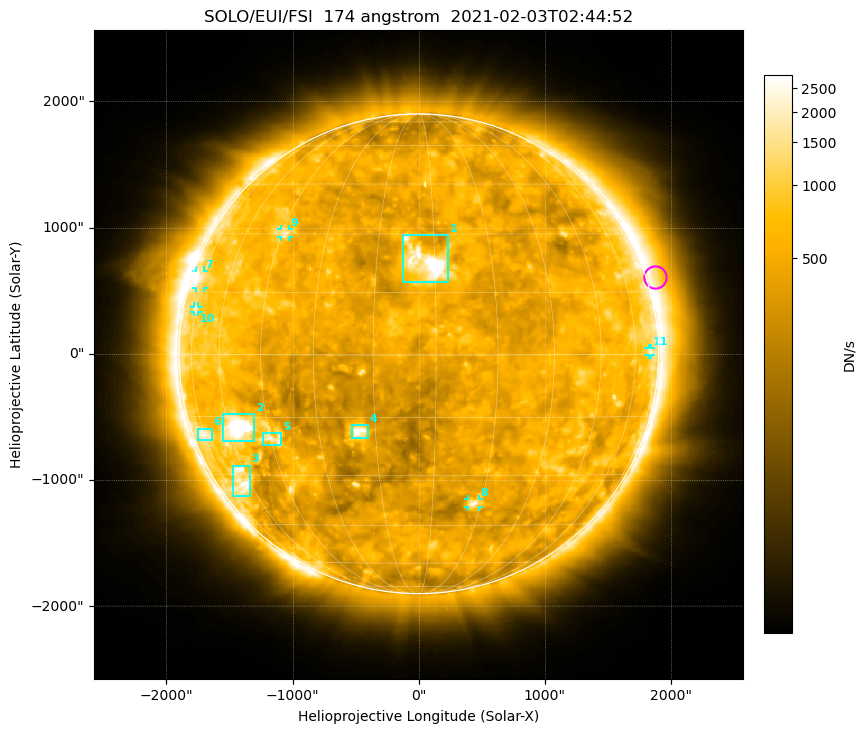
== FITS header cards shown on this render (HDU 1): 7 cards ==
TELESCOP= 'SOLO/EUI/FSI'       / telescope/Sensor name
WAVELNTH=                  174 / [Angstrom] characteristic wavelength observatio
WAVEUNIT= 'Angstrom'           / Wavelength unit
DATE-OBS= '2021-02-03T02:44:52.285' / [UTC] deprecated, same as DATE-BEG.
CTYPE1  = 'HPLN-TAN'           / helioprojective longitude (Solar X)
CTYPE2  = 'HPLT-TAN'           / helioprojective latitude (Solar Y)
BUNIT   = 'DN/s    '           / units of physical value, after BSCALE, BZERO

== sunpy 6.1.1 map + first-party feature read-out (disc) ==
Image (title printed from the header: SOLO/EUI/FSI  174 angstrom  2021-02-03T02:44:52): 579 x 579 px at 8.88 arcsec/px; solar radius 1901 arcsec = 214 px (full disc in frame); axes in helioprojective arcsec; data unit DN/s (BUNIT, on the colour bar)
Field: cropped to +-1.35 R_sun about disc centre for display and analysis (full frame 1586 x 1602 px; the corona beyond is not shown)
Orientation: file roll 2.471 deg (from PC/CROTA): ROTATED to solar-north-up (sunpy Map.rotate, bilinear) for analysis and display; everything below refers to the rotated frame
Observer: Stonyhurst longitude +175.9 deg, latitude +0.3 deg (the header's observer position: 176 deg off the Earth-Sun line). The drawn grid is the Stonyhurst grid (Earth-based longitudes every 15 deg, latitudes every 15 deg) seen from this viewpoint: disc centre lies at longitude +175.9 deg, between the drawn +165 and +180 deg meridians, so no drawn meridian runs through disc centre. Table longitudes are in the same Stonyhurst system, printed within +-180 deg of +175.9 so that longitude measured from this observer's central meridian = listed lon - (+175.9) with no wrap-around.
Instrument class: DISC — disc imager (sunpy class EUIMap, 174 A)
Bright regions (active regions / flare kernels): reference = the median radial profile (limb darkening/brightening removed); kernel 5 px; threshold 5 sigma = 893 DN/s over a disc level ~499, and >= 1.15x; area >= 9 px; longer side >= 5 px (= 44 arcsec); searched inside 0.97 R_sun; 11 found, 11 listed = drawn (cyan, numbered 1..; 5 of them under ~69 arcsec drawn as corner ticks so the feature stays visible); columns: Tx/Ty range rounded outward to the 20 arcsec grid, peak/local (2 s.f.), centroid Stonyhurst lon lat
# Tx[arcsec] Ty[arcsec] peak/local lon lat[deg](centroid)
1 -120..240 560..940 16 +178 +22
2 -1560..-1300 -700..-480 14 +124 -18
3 -1480..-1340 -1140..-880 5.1 +116 -32
4 -540..-400 -680..-560 6.9 +161 -18
5 -1240..-1080 -740..-620 4.1 +136 -20
6 -1760..-1640 -680..-580 3.5 +106 -20
7 -1760..-1700 520..660 3.8 +103 +18
8 380..480 -1220..-1140 4.6 +193 -38
9 -1100..-1020 920..1000 3.4 +136 +30
10 -1780..-1740 320..380 2.9 +105 +11
11 1820..1840 -20..60 2.7 +250 +1
Off-limb structures (1.02-1.3 R_sun): pedestal 0.27 DN/s subtracted; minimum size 50 px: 10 found; the strongest spans PA ~255..320 deg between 1.02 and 1.3 R_sun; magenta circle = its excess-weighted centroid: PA ~290 deg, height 1.04 R_sun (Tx ~1880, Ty ~600 arcsec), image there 1.6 x the reference